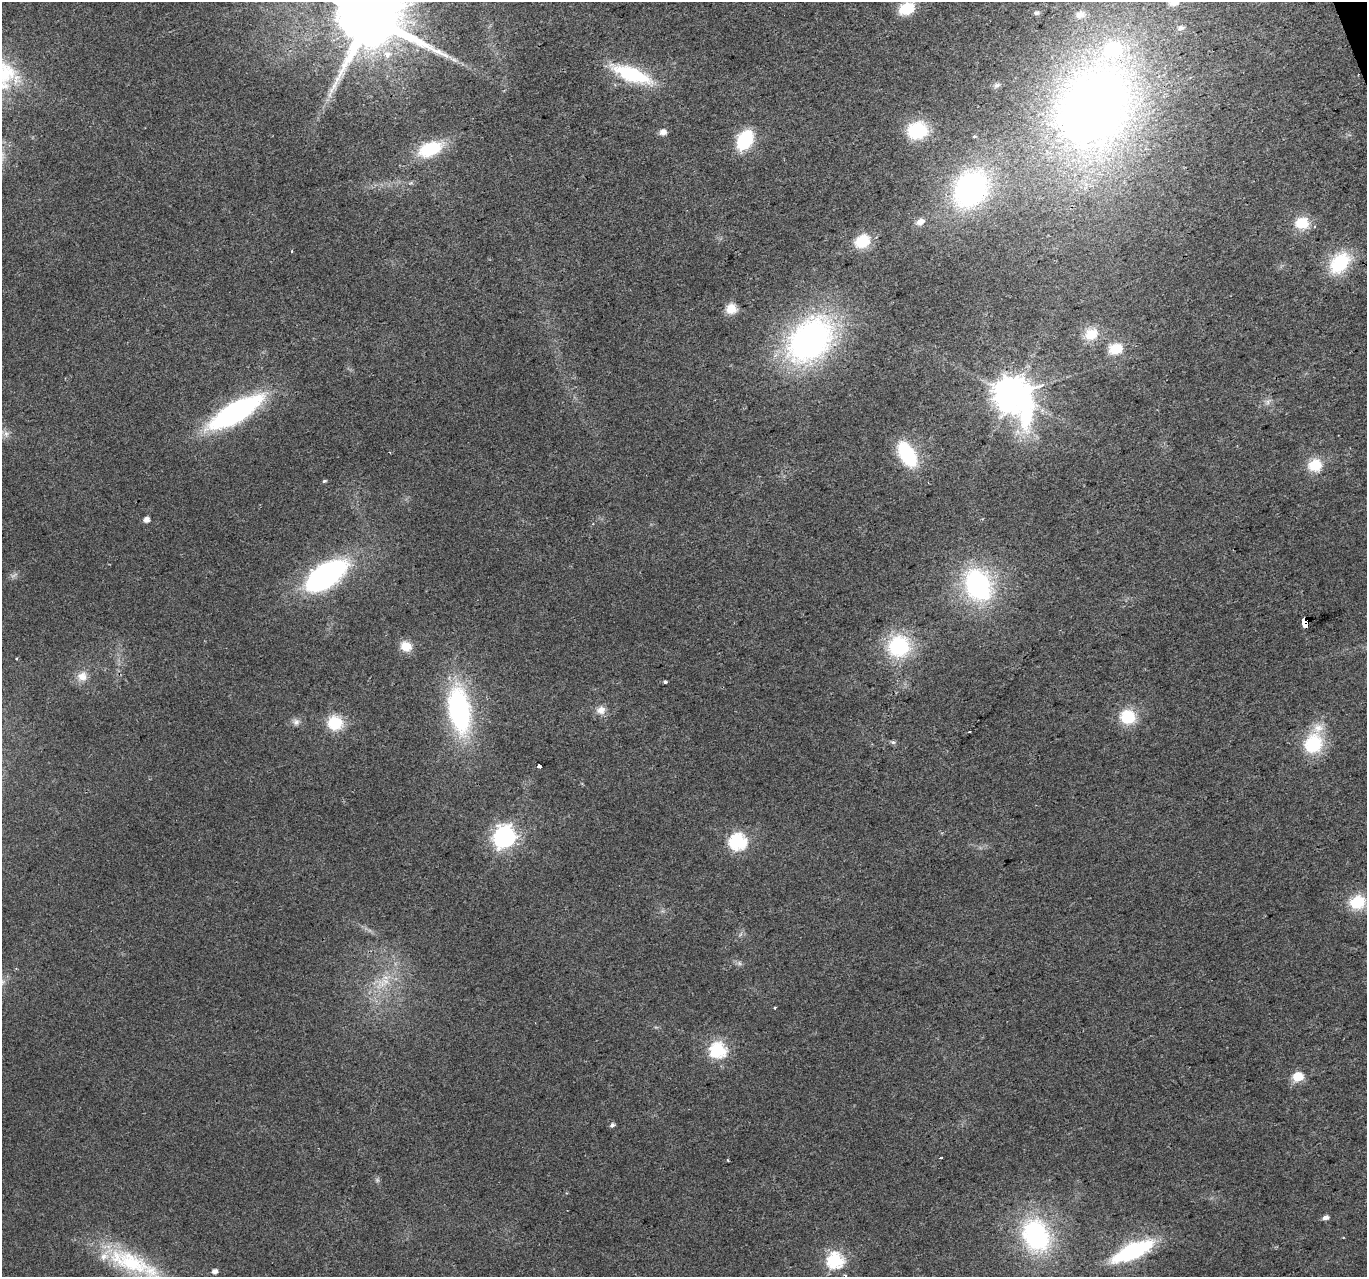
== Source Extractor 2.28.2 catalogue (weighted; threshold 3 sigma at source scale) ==
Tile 10 of 4 x 4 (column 2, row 3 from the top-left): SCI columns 1367-2731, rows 1400-2674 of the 5461 x 5294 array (HDU 1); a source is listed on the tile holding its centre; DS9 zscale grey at full resolution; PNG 1369 x 1279 px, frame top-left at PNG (2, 2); no overlay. Shown black and unused: <1% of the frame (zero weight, under 2 of 3 exposures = <1% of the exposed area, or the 3 px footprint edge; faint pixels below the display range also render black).
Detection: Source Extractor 2.28.2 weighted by HDU 2 'WHT'; one run over the whole footprint, this tile lists its part. Background 0.0183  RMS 0.0061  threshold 0.0273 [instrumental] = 3 sigma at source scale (4.5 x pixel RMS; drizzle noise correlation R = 1.50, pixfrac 1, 0.0396/0.0396 arcsec/px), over >= 5 px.
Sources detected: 71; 1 too faint to see at this stretch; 1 inside a brighter object's white glare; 1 cosmic-ray / hot-pixel residue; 1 long thin detection or spike segment (spike, bleed or trail) — not listed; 2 inside a brighter listed object's ellipse — not listed separately; the other 65 listed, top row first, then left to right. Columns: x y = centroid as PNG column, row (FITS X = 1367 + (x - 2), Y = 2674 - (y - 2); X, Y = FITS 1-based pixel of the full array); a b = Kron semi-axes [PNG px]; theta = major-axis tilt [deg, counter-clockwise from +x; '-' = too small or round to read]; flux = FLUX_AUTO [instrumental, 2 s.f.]
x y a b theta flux
906 8 13 10 24 22
1037 13 7 7 - 1.6
1080 14 11 9 21 4.6
369 17 20 18 1 7200
1181 28 11 8 13 3.4
387 54 11 10 - 5.9
4 74 40 21 29 36
631 74 42 14 -21 50
996 85 9 5 37 1.5
1093 108 101 84 50 490
917 130 15 13 9 42
663 132 6 5 - 5
745 140 14 10 62 49
430 149 25 14 22 34
970 189 37 29 51 140
920 222 11 8 29 4.2
1302 223 16 13 -1 15
862 241 16 13 29 18
1340 263 28 19 46 33
731 309 11 11 - 8.8
1091 334 18 14 30 11
810 340 55 38 46 190
1116 349 12 9 24 16
1012 395 14 11 -53 1400
1268 401 10 5 64 2.1
235 412 48 16 30 140
6 434 10 8 -88 3.2
907 454 20 12 -59 53
1315 465 12 11 - 19
324 481 5 4 - 0.86
146 520 5 5 - 4.2
325 576 40 20 34 130
978 585 36 28 -63 94
1305 622 6 4 -83 270
406 646 12 10 -23 9.6
899 646 25 24 - 49
16 659 3 2 - 0.71
82 676 14 14 - 7.1
665 682 4 3 - 0.96
459 710 40 18 -81 130
601 710 12 10 10 5.2
1128 717 15 13 -27 25
296 722 10 9 - 2.9
335 723 15 14 - 22
969 732 3 2 - 0.73
893 742 7 5 -1 1.3
1313 744 21 18 62 37
539 766 4 3 - 7.6
504 837 8 8 - 400
738 842 7 7 - 150
1357 902 16 14 19 23
739 963 7 5 -46 1.4
382 984 24 10 29 13
774 1007 3 3 - 1.2
718 1050 7 7 - 140
1297 1076 6 5 - 30
612 1125 6 5 - 1.7
941 1158 3 2 - 0.59
1325 1218 6 5 - 3.1
1036 1235 39 29 -67 92
1132 1251 34 12 24 83
835 1260 7 7 - 130
134 1264 87 23 -26 63
214 1271 5 5 - 3.1
845 1275 5 4 - 0.84
Overlapping masked pixels (flux is a lower limit): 2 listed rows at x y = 369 17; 1305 622
Isophote crosses this tile's border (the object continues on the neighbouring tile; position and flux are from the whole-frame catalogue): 3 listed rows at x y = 369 17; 4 74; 134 1264